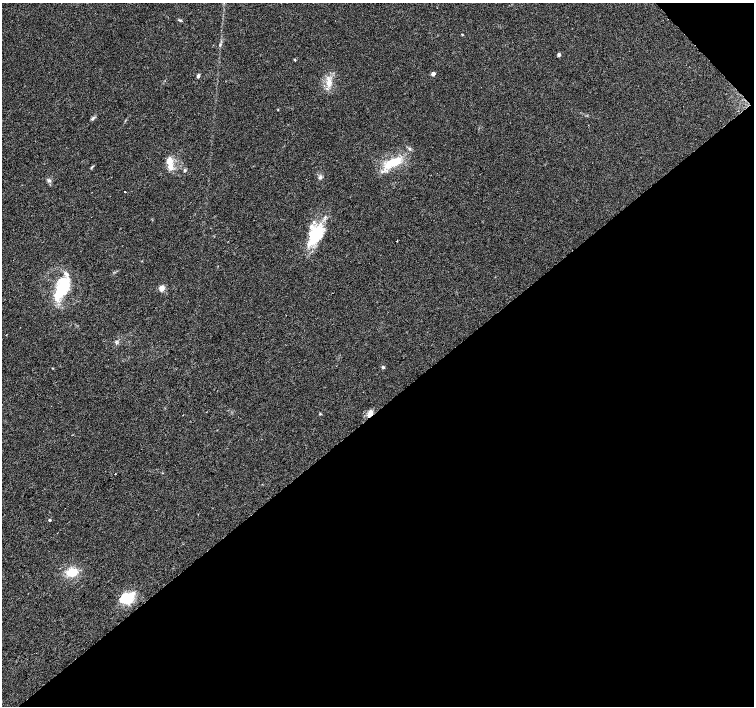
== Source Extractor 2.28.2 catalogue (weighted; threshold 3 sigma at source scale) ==
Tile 12 of 4 x 4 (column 4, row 3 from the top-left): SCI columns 4517-6020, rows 1620-3026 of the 6020 x 5987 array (HDU 1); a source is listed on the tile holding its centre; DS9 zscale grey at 2 x 2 block average (1 PNG px = mean of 2 x 2 image px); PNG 756 x 708 px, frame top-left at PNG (2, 3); no overlay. Shown black and unused: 43% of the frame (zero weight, under 2 of 3 exposures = <1% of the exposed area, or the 3 px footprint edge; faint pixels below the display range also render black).
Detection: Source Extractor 2.28.2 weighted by HDU 2 'WHT'; one run over the whole footprint, this tile lists its part. Background 0.0335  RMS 0.0046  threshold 0.0208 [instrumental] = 3 sigma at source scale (4.5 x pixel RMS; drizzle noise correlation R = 1.50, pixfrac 1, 0.0396/0.0396 arcsec/px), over >= 5 px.
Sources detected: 31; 2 inside a brighter object's white glare — not listed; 3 inside a brighter listed object's ellipse — not listed separately; the other 26 listed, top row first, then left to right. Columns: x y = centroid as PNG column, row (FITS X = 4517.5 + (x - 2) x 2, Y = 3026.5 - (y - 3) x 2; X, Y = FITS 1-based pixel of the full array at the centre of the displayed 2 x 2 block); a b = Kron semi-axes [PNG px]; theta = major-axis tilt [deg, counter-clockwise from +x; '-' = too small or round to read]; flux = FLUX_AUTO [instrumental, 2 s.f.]
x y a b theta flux
462 34 3 2 - 0.64
559 54 2 2 - 5.2
294 60 2 2 - 1.6
433 74 3 2 - 9.4
198 76 4 3 - 2.7
329 82 11 6 75 8.9
93 118 6 3 51 2
410 149 4 3 - 1.5
170 161 7 7 - 10
393 162 22 8 18 27
92 167 4 3 - 1.1
185 171 4 3 - 1.5
320 177 6 4 58 2.2
49 180 4 3 - 1.9
125 192 2 2 - 3.8
315 235 26 15 52 45
396 241 2 2 - 0.54
61 288 20 12 72 36
162 288 4 4 - 10
383 367 4 3 - 1.8
370 413 8 5 64 6.7
320 414 3 3 - 0.78
115 474 2 2 - 1.3
50 520 3 3 - 1.5
72 572 10 7 9 22
128 597 20 6 22 28
Overlapping masked pixels (flux is a lower limit): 1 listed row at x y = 370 413
Diffuse or blended objects may show on this block-average render without a row.